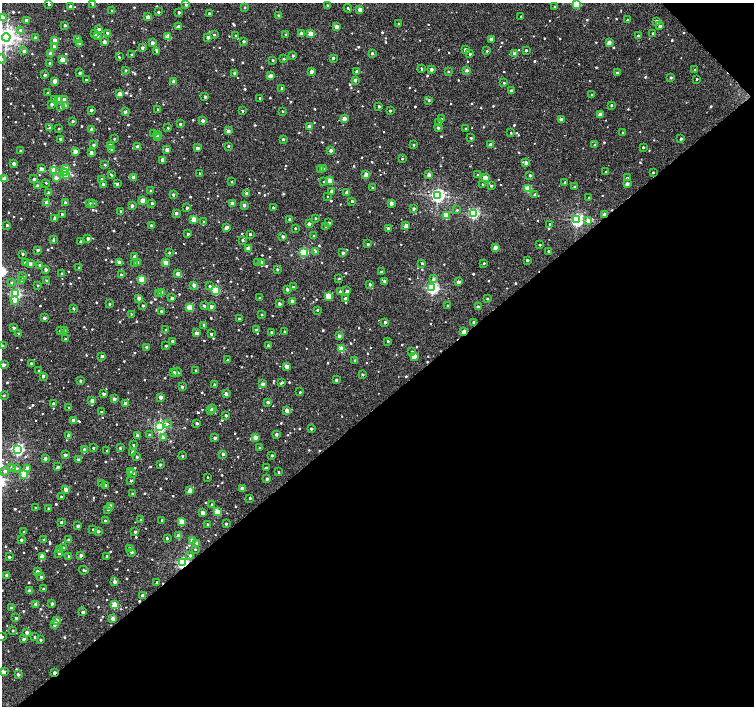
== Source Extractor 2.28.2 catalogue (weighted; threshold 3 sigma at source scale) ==
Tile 12 of 4 x 4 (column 4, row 3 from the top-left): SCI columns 4518-6021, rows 1622-3028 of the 6021 x 5991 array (HDU 1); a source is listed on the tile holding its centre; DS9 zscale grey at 2 x 2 block average (1 PNG px = mean of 2 x 2 image px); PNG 756 x 708 px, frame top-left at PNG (2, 3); each listed source drawn as its Kron ellipse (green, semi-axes under 4 px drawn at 4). Shown black and unused: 44% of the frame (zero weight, under 2 of 3 exposures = <1% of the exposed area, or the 3 px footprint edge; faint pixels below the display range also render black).
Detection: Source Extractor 2.28.2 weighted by HDU 2 'WHT'; one run over the whole footprint, this tile lists its part. Background 0.0201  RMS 0.0043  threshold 0.0193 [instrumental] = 3 sigma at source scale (4.5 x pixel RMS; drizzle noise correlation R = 1.50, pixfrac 1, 0.0396/0.0396 arcsec/px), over >= 5 px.
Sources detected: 839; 5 cosmic-ray / hot-pixel residue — neither listed nor drawn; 2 coinciding with a brighter row at this scale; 4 inside a brighter listed object's ellipse — not listed separately; of the other 828, all 500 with FLUX_AUTO >= 1.04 (the completeness limit of this list) listed and drawn (328 fainter detections not listed), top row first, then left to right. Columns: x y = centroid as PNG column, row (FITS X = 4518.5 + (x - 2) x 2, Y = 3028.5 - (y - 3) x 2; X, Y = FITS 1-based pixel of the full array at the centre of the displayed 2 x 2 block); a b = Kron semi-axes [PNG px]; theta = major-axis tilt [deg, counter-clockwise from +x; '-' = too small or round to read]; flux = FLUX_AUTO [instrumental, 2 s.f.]
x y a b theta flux
49 4 2 2 - 1.6
93 4 2 2 - 2.3
576 4 3 3 - 42
186 5 2 2 - 1.7
328 5 2 2 - 1.9
70 6 2 2 - 2
245 7 2 2 - 1.3
554 7 2 2 - 1.3
348 8 4 2 - 1.2
360 10 2 2 - 7.9
112 11 3 2 - 1.3
158 12 2 2 - 1.6
179 12 2 2 - 2.2
209 13 2 2 - 2.4
278 16 3 2 - 2.1
3 17 3 2 - 3.6
148 17 2 2 - 6.7
521 17 2 2 - 2.9
627 20 2 2 - 1.8
26 21 3 2 - 4.6
657 22 2 2 - 6
399 24 2 2 - 1.3
65 25 2 2 - 2.6
178 26 3 2 - 3.3
660 26 2 2 - 3.2
337 27 2 2 - 6.5
99 29 2 2 - 3.6
21 30 3 3 - 3.1
107 33 3 2 - 1.5
653 33 2 2 - 1.6
95 34 2 2 - 1.5
286 34 2 2 - 1.4
301 34 2 2 - 6.7
310 34 2 2 - 13
214 35 2 2 - 1.2
97 36 2 2 - 2.9
236 36 2 2 - 1.5
638 36 2 2 - 2.4
6 37 4 4 - 560
168 37 3 2 - 19
208 37 2 2 - 5
35 38 2 2 - 6.2
491 39 2 2 - 4.8
55 40 2 2 - 7.2
77 40 3 2 - 8.8
244 41 2 2 - 2.7
104 42 2 2 - 4.8
609 42 2 2 - 7.9
152 43 2 2 - 4.6
80 44 3 3 - 3.1
54 46 2 2 - 3
142 48 2 2 - 3.3
466 50 2 2 - 5
526 50 2 2 - 1.7
24 51 3 2 - 2.7
157 51 3 3 - 1.2
487 51 3 2 - 1.1
372 53 2 2 - 1.9
50 54 2 2 - 9.6
470 54 2 2 - 1.9
515 54 3 2 - 7.1
131 55 2 2 - 1.3
293 56 2 2 - 1.6
119 57 2 2 - 1.4
333 58 2 2 - 2.3
2 59 5 3 - 1.2
62 59 2 2 - 10
284 59 2 2 - 1.3
273 60 2 2 - 1.7
50 63 2 2 - 2.4
421 69 4 2 - 1.4
431 69 2 2 - 4.3
126 70 2 2 - 1.5
467 70 3 2 - 3.1
695 70 2 2 - 2
357 71 2 2 - 2.9
448 71 2 2 - 1.3
311 72 2 2 - 6.4
80 73 2 2 - 2.1
235 73 2 2 - 3.1
617 73 2 2 - 2.8
45 75 2 2 - 2.4
270 76 3 2 - 7.1
671 77 2 2 - 1.6
697 79 2 2 - 1.4
86 80 2 2 - 1.3
355 80 2 2 - 4.2
55 81 2 2 - 11
174 82 2 2 - 8.1
504 83 2 2 - 1.2
282 88 2 2 - 2.8
511 90 2 2 - 1.9
48 93 2 2 - 1.4
119 94 2 2 - 9
592 95 2 2 - 1.2
205 97 2 2 - 3
260 98 2 2 - 2.7
58 99 2 2 - 5.7
64 99 3 2 - 3.5
55 100 2 2 - 5.9
429 100 3 3 - 1.5
51 104 2 2 - 2.6
611 105 2 2 - 1.6
65 106 3 2 - 3.5
379 106 2 2 - 2.2
61 107 2 2 - 2.3
158 109 2 2 - 1.1
91 110 2 2 - 3.3
242 111 2 2 - 1.5
282 111 2 2 - 1.1
390 111 2 2 - 1.2
125 112 2 2 - 3.2
600 114 2 2 - 6.5
344 119 2 2 - 9
441 119 2 2 - 2.2
561 120 2 2 - 6
73 121 2 2 - 1.9
203 121 2 2 - 5
439 122 3 2 - 1.1
180 124 2 2 - 1.7
309 126 2 2 - 8.6
50 128 3 2 - 1.9
168 128 2 2 - 1.1
438 128 2 2 - 2.4
58 129 2 2 - 1.1
466 129 2 2 - 3.1
92 130 2 2 - 9
228 131 2 2 - 6.1
511 133 2 2 - 1.2
623 133 2 2 - 1.4
153 134 3 2 - 1.1
157 135 2 2 - 9.5
157 138 2 2 - 6.6
471 138 2 2 - 1.2
60 139 3 2 - 1.5
114 139 2 2 - 1.1
283 139 2 2 - 1.6
681 139 2 2 - 2.3
93 145 2 2 - 2.1
414 145 2 2 - 1.4
490 145 2 2 - 5.4
595 145 2 2 - 2.4
110 146 2 2 - 6.9
137 146 3 2 - 1.9
228 146 2 2 - 1.4
643 147 2 2 - 1.9
197 148 2 2 - 4.8
112 149 3 3 - 1.4
167 150 2 2 - 5.3
331 150 2 2 - 4.7
20 151 2 2 - 2
75 152 2 2 - 9.6
91 153 2 2 - 6.1
402 159 2 2 - 1.2
162 160 2 2 - 8.1
526 163 3 2 - 3.8
14 164 2 2 - 3.8
105 165 2 2 - 1.3
66 168 4 3 - 3.3
41 169 2 2 - 7.9
321 169 2 2 - 4.7
323 169 3 3 - 1.2
54 170 3 3 - 17
606 172 2 2 - 3
653 172 2 2 - 1.1
65 173 3 3 - 68
200 173 2 2 - 1.2
111 175 4 2 - 1.2
366 175 2 2 - 13
429 175 2 2 - 4.4
478 175 2 2 - 2.3
530 175 2 2 - 2.2
67 176 3 2 - 5.8
134 177 2 2 - 6.8
56 178 3 2 - 7
485 178 3 2 - 10
627 178 2 2 - 1.6
4 179 2 2 - 11
34 179 2 2 - 3
102 179 2 2 - 2.4
324 181 2 2 - 1.2
330 181 2 2 - 15
232 182 2 2 - 1.3
565 182 2 2 - 1.4
46 183 2 2 - 1
103 184 2 2 - 2.6
117 184 3 3 - 1.5
482 184 2 2 - 1.3
627 184 2 2 - 6.8
38 186 2 2 - 4.3
491 186 2 2 - 1.7
574 187 2 2 - 1.9
372 188 2 2 - 1.1
528 189 3 3 - 27
151 191 2 2 - 3.6
331 191 2 2 - 3.5
48 193 3 2 - 1.6
247 193 2 2 - 4.1
347 193 2 2 - 7.9
535 194 2 2 - 2.6
173 195 2 2 - 2.1
437 195 3 3 - 240
327 196 2 2 - 1.2
589 198 2 2 - 1.4
142 201 2 2 - 11
352 201 2 2 - 1.7
47 203 2 2 - 14
65 203 2 2 - 2.9
89 203 3 2 - 3
93 203 2 2 - 2.3
152 203 2 2 - 2
391 203 2 2 - 6.9
232 204 2 2 - 6
244 205 3 2 - 3.1
132 206 2 2 - 3.4
273 207 2 2 - 1.5
187 208 2 2 - 2.5
414 209 2 2 - 2.3
457 210 3 2 - 1.1
121 211 2 2 - 1.1
176 213 2 2 - 4.1
62 214 2 2 - 1.5
473 214 3 3 - 120
604 215 2 2 - 10
446 216 3 3 - 27
316 218 2 2 - 1.3
55 219 2 2 - 5.5
194 219 2 2 - 16
290 219 2 2 - 3.7
577 220 3 3 - 200
588 221 3 3 - 3.3
204 222 2 2 - 1.3
329 223 2 2 - 1.6
309 224 2 2 - 4.3
550 224 2 2 - 1.9
7 225 2 2 - 1.6
151 225 2 2 - 2.5
326 226 3 2 - 1.2
406 226 2 2 - 10
227 227 2 2 - 7.4
295 228 2 2 - 1.5
388 228 2 2 - 3.3
188 234 2 2 - 2.5
250 234 2 2 - 1.9
283 236 2 2 - 2.7
314 236 3 2 - 2.3
88 238 2 2 - 3.3
53 240 3 2 - 1.7
243 240 2 2 - 1.7
80 242 2 2 - 1.4
368 244 2 2 - 2
540 245 2 2 - 1.5
495 247 2 2 - 8.5
249 248 2 2 - 9.9
38 250 2 2 - 3
548 251 2 2 - 1.4
169 252 2 2 - 1.2
303 252 3 3 - 69
316 252 3 3 - 2.4
343 253 2 2 - 3.3
23 254 2 2 - 1.2
135 256 2 2 - 5.1
527 260 2 2 - 2.3
120 262 2 2 - 7.6
137 262 3 2 - 2.3
257 262 2 2 - 1
261 262 2 2 - 5.3
25 263 2 2 - 3
135 263 3 2 - 1.2
166 263 2 2 - 12
422 263 2 2 - 1.1
484 263 2 2 - 1.1
30 264 2 2 - 5.5
40 265 2 2 - 3.3
79 268 2 2 - 1.8
277 269 2 2 - 2.1
46 270 3 2 - 3.2
381 272 2 2 - 1.3
62 273 2 2 - 1.5
178 274 2 2 - 7.7
121 275 2 2 - 1.7
23 277 2 2 - 2.4
339 279 3 2 - 1.2
433 279 3 3 - 2.5
141 280 4 3 - 23
22 281 3 2 - 1.5
47 281 2 2 - 3.8
385 281 2 2 - 5.1
11 282 3 3 - 1.1
459 282 2 2 - 5.1
370 284 2 2 - 2.5
38 285 2 2 - 1.2
194 285 2 2 - 5.7
210 286 3 3 - 1.4
293 287 2 2 - 1.5
432 288 3 3 - 180
287 289 2 2 - 3.4
215 290 3 3 - 55
347 291 2 2 - 3.6
340 292 3 2 - 3.8
162 293 3 2 - 11
15 294 3 3 - 130
158 294 2 2 - 1.6
328 296 3 3 - 22
139 298 2 2 - 5.9
172 298 2 2 - 3.9
260 298 2 2 - 1.6
345 299 3 2 - 2.7
487 299 2 2 - 1.1
15 301 3 3 - 5.4
292 301 2 2 - 5.4
109 304 2 2 - 1.9
279 304 2 2 - 4.5
143 305 2 2 - 1.8
204 306 3 2 - 2.1
448 306 2 2 - 1.9
190 307 3 2 - 19
211 307 2 2 - 4.5
478 307 2 2 - 4
73 308 2 2 - 2
317 310 2 2 - 1.3
161 311 2 2 - 1.7
131 314 2 2 - 1
262 315 2 2 - 1.2
44 318 2 2 - 3.5
239 319 2 2 - 2.2
385 322 2 2 - 2.2
474 322 2 2 - 4.1
204 325 2 2 - 3.8
14 328 2 2 - 1.5
60 330 2 2 - 1.7
165 330 3 2 - 1.2
256 330 2 2 - 1.9
65 331 2 2 - 5.1
271 332 2 2 - 2
284 332 3 2 - 1.4
464 332 2 2 - 8.4
197 333 2 2 - 6
19 334 2 2 - 1.6
211 334 2 2 - 1.7
339 336 2 2 - 5.1
65 339 2 2 - 1.1
173 341 2 2 - 4
388 341 2 2 - 1.7
268 345 2 2 - 1.8
2 346 2 2 - 2.6
166 346 2 2 - 1.3
147 347 2 2 - 4.1
342 349 3 3 - 23
412 352 3 3 - 3
102 356 2 2 - 3.4
414 356 2 2 - 16
228 360 2 2 - 2.8
355 360 3 3 - 1.2
31 363 2 2 - 1.2
3 365 2 2 - 6.2
286 366 2 2 - 8.5
39 371 2 2 - 1.3
196 371 2 2 - 1.7
177 372 5 2 - 1.7
174 373 2 2 - 7
363 374 2 2 - 1.4
43 376 2 2 - 2.8
336 380 2 2 - 2.5
80 381 2 2 - 2
282 382 3 2 - 1.3
263 384 2 2 - 5.1
214 385 2 2 - 1.9
182 387 2 2 - 2.3
300 392 2 2 - 1.1
104 394 2 2 - 3.2
226 394 2 2 - 4.4
3 396 3 2 - 1.1
161 397 2 2 - 6.5
114 399 2 2 - 4.2
92 400 2 2 - 5.3
268 402 2 2 - 3.3
125 403 2 2 - 2.5
54 404 2 2 - 6
69 408 2 2 - 1.5
212 408 2 2 - 3.3
287 410 2 2 - 7.1
211 411 2 2 - 2.7
102 412 2 2 - 2.5
226 415 2 2 - 2.5
73 420 2 2 - 6
197 423 2 2 - 3.2
167 424 4 3 - 1.6
159 426 3 3 - 160
311 429 2 2 - 1.8
276 434 2 2 - 3.2
137 435 3 2 - 1.8
150 435 3 2 - 2.1
69 436 2 2 - 5.9
163 437 3 2 - 5.6
255 437 2 2 - 9.2
215 438 2 2 - 2.8
133 445 2 2 - 1.3
93 448 2 2 - 1.2
120 448 2 2 - 1.4
260 448 2 2 - 1.7
18 449 4 3 - 200
84 450 3 2 - 5.8
107 451 2 2 - 1.2
133 452 2 2 - 6.7
223 454 2 2 - 3.1
65 455 2 2 - 5.1
272 455 2 2 - 2
182 456 2 2 - 1.4
137 457 2 2 - 1.7
45 459 2 2 - 4.3
78 459 2 2 - 1.7
160 465 2 2 - 2
12 467 3 2 - 2.6
58 467 3 2 - 1.5
17 468 3 3 - 1.2
27 468 3 2 - 6.6
266 468 2 2 - 2.2
5 471 3 2 - 3.4
130 471 2 2 - 8.6
278 472 2 2 - 1.2
133 473 3 2 - 1.8
24 474 3 3 - 26
207 477 2 2 - 1
267 479 2 2 - 2.9
131 481 2 2 - 1.7
102 484 3 2 - 1.2
106 485 4 2 - 1.4
242 488 2 2 - 6.7
66 489 2 2 - 7.1
190 490 2 2 - 8.5
133 494 2 2 - 2.4
61 496 2 2 - 1.2
250 498 2 2 - 1.8
212 504 2 2 - 1.1
110 506 2 2 - 9
36 508 2 2 - 2.4
49 508 2 2 - 2.9
108 509 3 2 - 1.9
217 512 3 2 - 20
203 513 2 2 - 5.5
141 520 2 2 - 2.2
162 520 2 2 - 1.2
105 521 3 2 - 1.2
61 522 2 2 - 2.3
182 522 3 3 - 20
208 524 2 2 - 1.3
226 524 2 2 - 1.7
78 526 2 2 - 2.5
93 529 2 2 - 1
98 531 2 2 - 3.1
24 532 2 2 - 1.3
135 532 2 2 - 2.6
178 536 2 2 - 7.4
167 538 2 2 - 1.6
21 540 2 2 - 2.7
43 540 2 2 - 1.1
68 540 2 2 - 2.4
192 540 2 2 - 6.4
197 543 2 2 - 4.5
63 548 2 2 - 4.9
129 549 2 2 - 2.9
195 549 2 2 - 1.2
59 550 3 2 - 2.9
132 552 2 2 - 2.9
59 553 3 3 - 1.3
81 555 2 2 - 3.6
190 555 3 3 - 2.4
42 556 3 2 - 8.5
69 556 2 2 - 2.4
107 556 2 2 - 1.1
9 557 2 2 - 1.6
182 563 3 3 - 150
84 570 5 2 - 1.3
38 571 2 2 - 5.4
7 575 2 2 - 4.1
41 577 2 2 - 2.2
115 582 2 2 - 5.8
157 582 2 2 - 1.9
43 589 2 2 - 1.5
29 591 2 2 - 5.3
143 595 2 2 - 5.5
36 604 2 2 - 4.8
52 604 2 2 - 2.6
115 605 3 3 - 23
11 608 2 2 - 3.1
83 612 2 2 - 4.4
16 618 2 2 - 2.9
113 619 2 2 - 8.2
57 621 2 2 - 8.6
54 625 2 2 - 4.1
13 630 2 2 - 1.8
27 632 2 2 - 5
2 637 2 2 - 2.6
35 637 2 2 - 2.6
24 639 2 2 - 3.9
40 640 3 2 - 1.1
3 672 2 2 - 9.7
54 672 2 2 - 3.7
18 674 2 2 - 3.5
Overlapping masked pixels (flux is a lower limit): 5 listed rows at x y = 604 215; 474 322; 464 332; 182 563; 54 672
Isophote crosses this tile's border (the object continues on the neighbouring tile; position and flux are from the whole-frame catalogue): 8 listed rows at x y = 93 4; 576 4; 3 17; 6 37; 2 59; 2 346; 2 637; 3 672